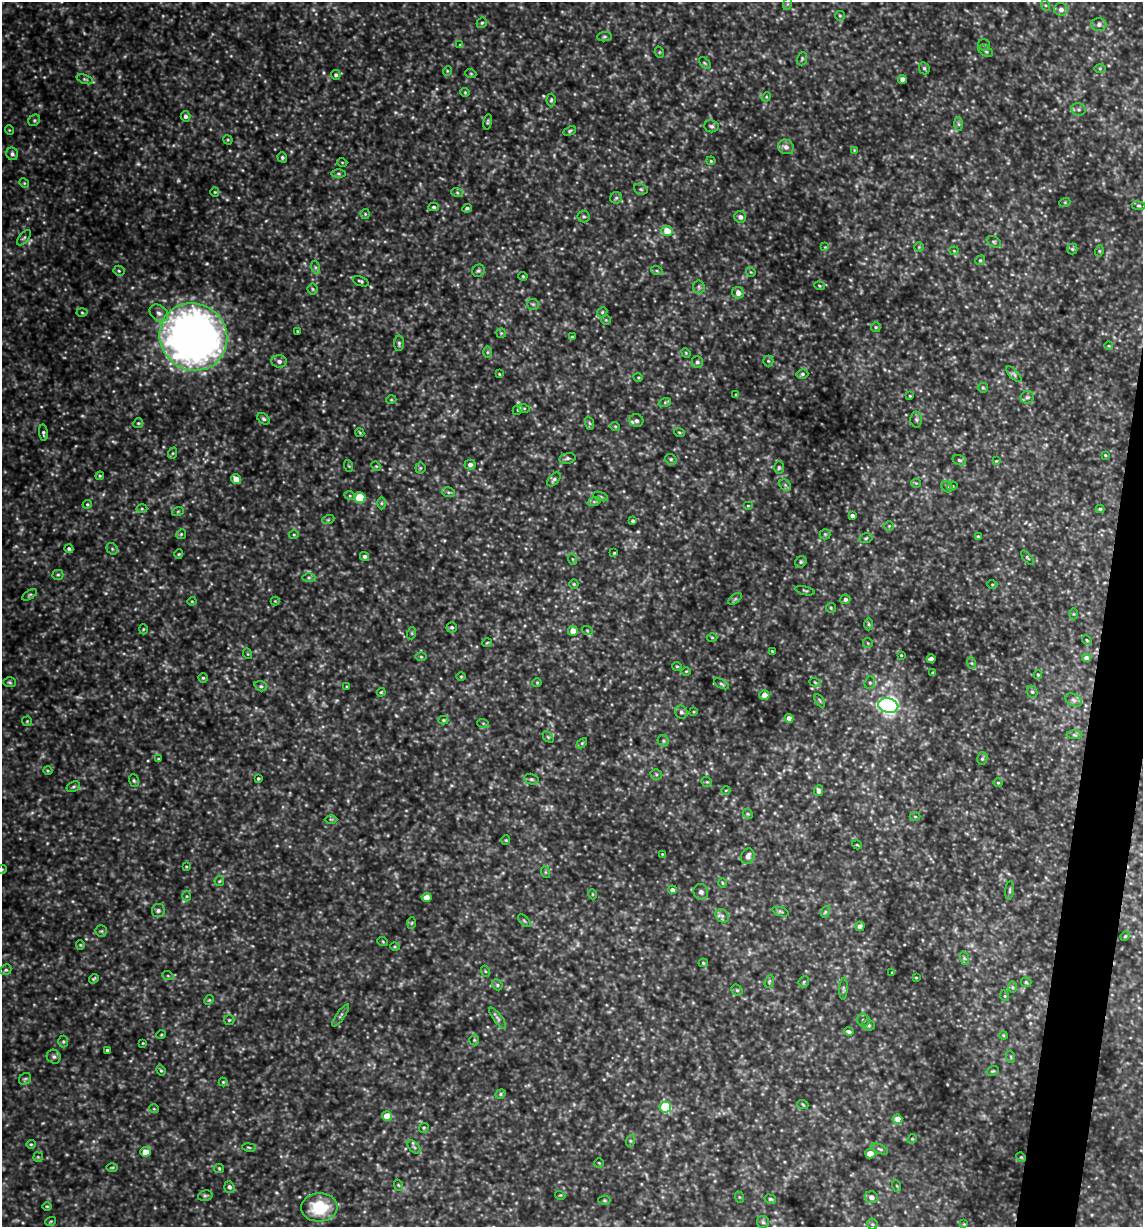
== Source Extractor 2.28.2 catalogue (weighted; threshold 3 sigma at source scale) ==
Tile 10 of 4 x 4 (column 2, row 3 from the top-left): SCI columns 1259-2399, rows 1225-2449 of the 4916 x 4899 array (HDU 1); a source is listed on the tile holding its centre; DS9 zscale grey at full resolution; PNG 1145 x 1229 px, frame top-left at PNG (2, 2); each listed source drawn as its Kron ellipse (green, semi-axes under 4 px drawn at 4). Shown black and unused: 3% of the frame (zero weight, under 3 of 4 exposures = <1% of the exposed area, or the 3 px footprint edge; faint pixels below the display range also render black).
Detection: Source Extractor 2.28.2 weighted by HDU 2 'WHT'; one run over the whole footprint, this tile lists its part. Background 0.424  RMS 0.053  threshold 0.239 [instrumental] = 3 sigma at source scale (4.5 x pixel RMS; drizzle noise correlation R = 1.50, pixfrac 1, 0.05/0.05 arcsec/px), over >= 5 px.
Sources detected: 337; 12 too faint to see at this stretch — neither listed nor drawn; the other 325 listed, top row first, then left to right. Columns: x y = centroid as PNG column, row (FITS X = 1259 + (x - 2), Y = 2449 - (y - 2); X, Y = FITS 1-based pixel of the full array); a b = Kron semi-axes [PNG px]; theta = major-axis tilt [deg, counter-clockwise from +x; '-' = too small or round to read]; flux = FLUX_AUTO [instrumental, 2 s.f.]
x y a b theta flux
787 4 6 4 71 7.1
1045 5 5 3 - 6.2
1061 9 7 6 - 22
840 16 5 5 - 7.1
482 23 5 4 - 8
1099 24 7 6 - 19
604 37 7 4 6 9.8
460 45 4 4 - 4.9
984 45 6 6 - 9.5
986 51 8 5 -29 9.8
659 52 6 3 -72 5.7
802 59 7 5 71 8.4
705 63 7 4 -44 8.4
924 68 6 5 - 10
1100 69 6 4 -1 7.1
447 71 5 3 - 4.9
471 74 5 3 - 4.6
336 75 5 5 - 11
85 79 9 4 -19 9.6
902 79 4 4 - 30
465 92 4 4 - 5.6
766 97 5 4 - 5.3
551 100 6 4 88 8.3
1079 109 7 6 - 14
186 116 5 5 - 16
34 120 6 5 - 8.6
488 122 8 4 81 8.2
959 124 7 4 -89 11
711 126 7 6 - 13
9 130 5 3 - 4.1
570 131 7 3 25 7.8
228 140 5 4 - 5.5
786 147 8 7 - 28
854 150 4 4 - 4.4
12 154 6 5 - 14
282 157 5 4 - 9.4
711 161 4 4 - 5.6
342 162 5 3 - 4.4
338 174 7 4 0 8.3
24 183 5 4 - 6.2
641 189 7 5 -21 10
215 192 4 4 - 5.9
457 192 6 4 -20 8.2
616 198 6 5 - 10
1065 202 5 3 - 5.2
1139 206 7 4 -7 7.9
434 207 5 4 - 10
467 208 5 4 - 8.1
365 214 5 4 - 6.3
584 216 6 6 - 10
740 217 6 5 - 21
667 231 5 5 - 82
24 238 9 4 51 11
994 242 7 5 -30 10
825 247 4 4 - 5.7
919 247 5 5 - 6.5
1072 249 5 5 - 7.5
954 251 4 4 - 5.4
1099 251 5 3 - 5.9
980 260 5 4 - 8
315 267 6 4 -71 11
119 271 5 5 - 9.1
478 271 6 5 - 10
657 271 6 4 -19 7.1
751 272 5 3 - 4.7
523 276 4 4 - 5.3
361 281 8 4 -20 10
819 286 5 4 - 5.9
699 287 6 5 - 11
313 289 5 5 - 7.8
738 293 6 5 - 32
533 304 6 5 - 9.2
602 312 5 4 - 7.1
82 313 5 3 - 6.1
159 313 10 7 -37 25
606 320 5 4 - 6.3
876 327 5 4 - 7
297 331 3 2 - 3.9
501 333 5 5 - 6.7
193 337 35 33 -43 4100
572 337 4 4 - 6.5
399 343 8 5 -89 10
1109 346 4 3 - 4.3
487 352 6 4 89 7.4
686 353 5 4 - 5.4
279 361 7 6 - 21
768 361 5 5 - 8.1
697 362 6 5 - 13
499 374 3 2 - 4.4
802 374 6 4 14 10
1014 374 10 4 -46 12
638 377 5 3 - 5.1
983 388 5 5 - 7.2
736 394 4 3 - 4.3
910 396 4 3 - 4
1027 397 6 6 - 13
391 400 5 3 - 4.7
665 402 6 4 19 7.8
524 408 6 3 -20 5.8
518 410 5 4 - 7
264 419 7 5 -39 11
916 419 8 6 -89 12
636 421 7 6 - 17
138 423 5 4 - 6.8
589 423 7 4 -70 8
615 426 5 3 - 4.9
679 432 5 3 - 5.3
43 433 8 4 -84 12
360 433 4 3 - 4.8
173 453 6 4 71 6.8
1105 455 4 3 - 4.9
567 458 8 5 11 11
671 459 6 5 - 8.5
959 460 7 5 -16 10
996 461 4 4 - 4.8
470 465 5 5 - 18
349 466 6 4 -70 6.5
376 466 5 4 - 5.8
779 467 6 5 - 9.6
420 468 5 5 - 7.1
100 476 4 4 - 5.6
236 479 5 4 - 52
554 479 8 5 47 12
916 483 4 4 - 5.6
785 485 6 5 - 11
952 486 5 4 - 6.4
947 487 6 5 - 8.7
448 492 6 5 - 8.8
350 496 5 3 - 6
601 497 8 3 -19 7.6
360 498 5 5 - 240
594 502 7 4 19 9.4
381 503 6 4 89 8.4
87 504 4 4 - 6.5
748 506 5 3 - 5.3
142 509 5 3 - 6.3
1100 509 4 4 - 7
178 511 6 4 19 7.1
852 515 4 3 - 18
328 520 6 4 19 6.3
633 521 3 3 - 9.9
889 526 5 4 - 6.8
181 534 5 4 - 6.6
825 534 5 5 - 7.2
294 535 5 3 - 5.8
978 536 4 3 - 6.1
866 538 6 5 - 9
69 549 4 3 - 10
112 549 6 5 - 8.9
614 553 4 3 - 4.8
179 554 4 4 - 5.8
365 556 5 4 - 12
1027 558 9 3 -50 7
572 559 5 3 - 5.8
801 562 6 5 - 10
58 575 5 5 - 8.7
309 577 6 4 0 10
574 584 5 4 - 5.8
992 584 5 3 - 4.7
805 591 10 2 -15 6.1
30 595 8 4 33 9.5
735 599 8 4 36 9
845 599 5 5 - 14
192 601 4 4 - 5.4
275 601 4 4 - 4.4
831 608 5 5 - 7
1073 614 5 3 - 4.9
869 624 6 4 -88 8.2
452 627 5 5 - 10
143 629 5 3 - 5.1
587 630 5 3 - 5.5
573 631 5 5 - 58
412 633 6 4 72 6.6
712 637 5 3 - 5.1
1087 640 5 4 - 6.6
487 643 5 3 - 4.4
868 643 5 4 - 5.6
772 651 3 2 - 4.1
248 654 5 3 - 4.9
901 655 4 3 - 4.4
421 657 5 3 - 5.7
1086 658 4 4 - 31
931 659 4 4 - 18
971 663 6 4 -70 7.8
677 666 5 3 - 5
686 671 5 3 - 4.7
932 673 4 3 - 6.3
1038 675 4 4 - 6.3
461 676 5 3 - 5.1
203 678 4 4 - 7.4
10 682 6 5 - 8.2
815 682 6 4 -20 7.2
537 683 4 4 - 5.7
870 683 6 5 - 9.8
721 684 8 4 -27 9.9
261 686 6 5 - 11
347 687 3 3 - 4.7
381 692 4 3 - 5.2
1032 692 6 5 - 11
764 695 5 5 - 38
1073 700 9 6 -27 16
820 701 7 4 -59 8.3
888 706 10 7 -12 2200
681 712 6 6 - 13
694 712 4 2 - 4.5
789 718 4 4 - 34
443 720 5 4 - 6.8
27 721 5 5 - 6.1
483 723 6 4 -19 7
1074 735 8 4 0 9.4
548 737 6 4 -45 7.2
663 741 6 5 - 9.3
582 743 6 4 45 6.4
158 759 4 3 - 4.5
982 759 6 5 - 10
48 771 4 3 - 5.2
656 774 5 5 - 8.8
258 779 3 3 - 7.2
531 779 7 5 -14 10
134 781 6 5 - 9.3
707 782 6 4 -41 8
998 783 4 4 - 5.6
73 787 7 5 29 10
726 790 4 3 - 4
819 791 5 4 - 23
748 814 5 4 - 7.1
915 816 5 3 - 5
331 819 6 4 -1 7.1
506 840 5 3 - 5.1
857 845 5 3 - 5.2
662 854 3 3 - 3.3
748 856 8 6 64 25
186 867 4 2 - 4.2
2 869 5 3 - 4.5
545 872 6 4 -71 6.3
219 881 5 4 - 6.2
722 883 4 3 - 4.9
672 890 4 4 - 18
1010 890 9 3 85 8.8
701 892 8 7 - 17
592 894 5 3 - 4.7
187 896 5 3 - 5.9
427 897 5 4 - 38
158 911 6 6 - 13
780 911 8 3 -19 8.9
825 912 6 4 73 7.3
722 916 7 6 - 16
524 921 8 3 -45 6.9
412 923 6 4 87 6.3
860 926 5 4 - 25
101 931 6 5 - 8.5
1125 936 5 4 - 5.8
383 942 5 3 - 5.2
80 945 4 4 - 5.7
395 947 5 3 - 4.9
964 958 7 4 -71 8.6
703 963 4 4 - 6.9
6 970 6 5 - 8.8
485 971 5 3 - 5.4
892 972 3 2 - 4.3
168 976 6 3 -19 6.2
916 978 3 2 - 4.6
94 979 5 3 - 6.9
769 981 7 4 71 6.7
804 982 6 5 - 7.4
1026 982 5 5 - 7.1
497 985 6 5 - 8.4
1012 987 6 4 -88 7.5
843 989 10 4 86 11
737 990 6 5 - 8.7
1005 996 5 3 - 4.8
209 1000 5 4 - 6.3
341 1015 13 3 54 13
498 1018 12 4 -54 15
229 1020 5 5 - 7.1
863 1020 6 6 - 16
869 1025 6 5 - 8.4
849 1031 5 4 - 15
161 1035 5 3 - 4.5
1003 1035 4 3 - 4.7
474 1040 5 5 - 7.3
63 1042 6 5 - 8.5
143 1043 3 2 - 4
107 1050 3 3 - 8.1
54 1057 7 6 - 15
1011 1057 6 3 -72 6.6
161 1070 5 4 - 6.9
993 1071 6 4 19 7.1
25 1079 6 5 - 9.2
223 1082 4 4 - 5.7
501 1094 5 4 - 7.7
803 1105 6 3 -21 5.5
665 1107 6 5 - 400
154 1109 5 3 - 4.4
387 1116 5 4 - 93
897 1119 5 4 - 65
424 1128 5 4 - 6.8
912 1139 5 4 - 5.7
630 1141 6 4 72 8.3
31 1144 5 4 - 6.1
249 1147 7 3 -9 6.4
414 1147 8 4 -45 11
880 1149 8 4 -27 11
145 1152 5 4 - 68
870 1154 5 4 - 77
38 1157 4 4 - 6.1
1021 1157 5 4 - 5.2
599 1163 5 4 - 5.8
112 1167 6 4 1 6.8
219 1168 5 4 - 6.3
398 1185 5 3 - 5.1
897 1186 6 4 -71 7
229 1187 6 5 - 14
560 1195 5 3 - 4.8
205 1196 7 5 14 10
739 1197 6 3 -71 5.8
871 1197 6 6 - 27
770 1199 6 4 -15 8.3
604 1200 6 4 0 7.6
47 1206 5 3 - 5
319 1207 18 14 4 220
51 1221 5 3 - 5.1
763 1222 6 6 - 10
872 1224 5 5 - 9.4
964 1224 4 4 - 4.1
Isophote crosses this tile's border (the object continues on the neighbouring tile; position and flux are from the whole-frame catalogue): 1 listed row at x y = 2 869
Unlisted compact peaks at least as high as the median listed source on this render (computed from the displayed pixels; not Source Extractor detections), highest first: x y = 947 1084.